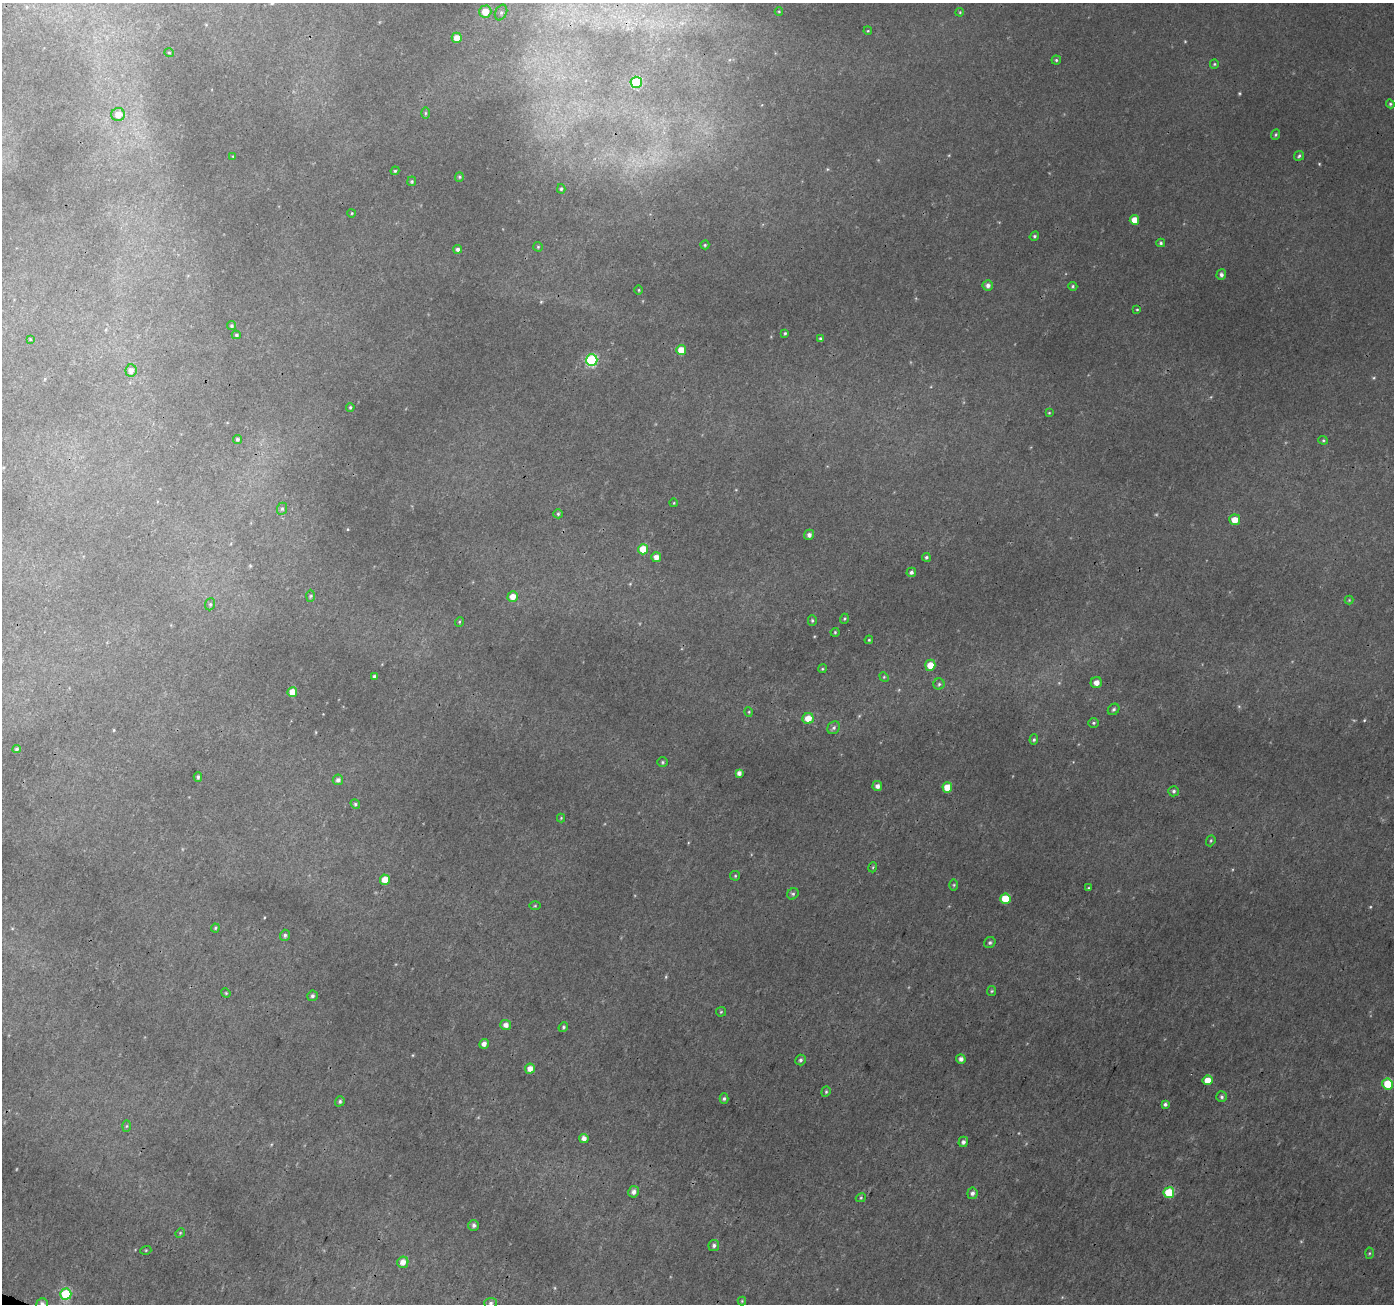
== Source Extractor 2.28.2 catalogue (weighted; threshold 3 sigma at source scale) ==
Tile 7 of 4 x 4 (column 3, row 2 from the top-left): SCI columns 2815-4206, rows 2913-4214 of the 5621 x 5762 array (HDU 1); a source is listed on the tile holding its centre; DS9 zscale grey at full resolution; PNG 1396 x 1306 px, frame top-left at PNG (2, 3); each listed source drawn as its Kron ellipse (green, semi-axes under 4 px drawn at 4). Shown black and unused: <1% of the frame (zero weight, under 3 of 4 exposures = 4% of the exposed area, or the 3 px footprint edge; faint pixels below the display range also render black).
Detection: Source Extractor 2.28.2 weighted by HDU 2 'WHT'; one run over the whole footprint, this tile lists its part. Background 0.0122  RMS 0.0026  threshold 0.0116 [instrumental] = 3 sigma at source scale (4.5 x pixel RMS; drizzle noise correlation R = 1.50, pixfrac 1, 0.0396/0.0396 arcsec/px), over >= 5 px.
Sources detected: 131; all 131 listed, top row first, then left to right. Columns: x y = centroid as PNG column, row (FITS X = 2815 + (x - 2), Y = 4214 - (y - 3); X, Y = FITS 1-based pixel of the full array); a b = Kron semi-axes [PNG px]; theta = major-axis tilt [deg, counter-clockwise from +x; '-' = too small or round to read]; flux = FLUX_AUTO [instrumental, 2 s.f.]
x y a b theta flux
779 11 4 3 - 0.2
485 12 6 6 - 4
960 12 4 3 - 0.22
501 13 8 5 64 0.82
868 31 4 3 - 0.21
457 38 5 5 - 2.7
169 53 4 3 - 0.19
1056 60 4 4 - 0.35
1214 64 5 4 - 0.32
636 82 5 5 - 14
1390 104 4 4 - 0.32
425 113 6 4 90 0.26
118 115 7 6 - 2.5
1275 135 5 3 - 0.3
233 156 4 2 - 0.17
1299 156 5 4 - 0.39
395 171 4 4 - 0.29
459 177 5 4 - 0.32
412 181 4 4 - 0.3
561 189 5 4 - 0.35
352 213 4 3 - 0.19
1134 220 5 5 - 2.5
1034 236 5 4 - 0.4
1161 243 4 4 - 0.38
705 245 4 4 - 0.33
538 247 5 5 - 0.32
458 249 4 4 - 0.67
1221 275 5 5 - 0.69
988 285 5 5 - 0.9
1073 286 5 4 - 0.33
639 290 5 3 - 0.23
1137 309 4 3 - 0.24
231 326 4 4 - 0.35
785 333 3 3 - 0.3
236 335 4 4 - 0.4
30 339 4 3 - 0.21
821 339 3 3 - 0.41
681 350 5 5 - 3.1
592 360 6 6 - 24
131 370 6 5 - 1.2
350 407 4 3 - 0.32
1049 413 4 4 - 0.23
237 439 4 4 - 0.5
1323 440 5 4 - 0.31
674 503 4 3 - 0.19
282 509 6 5 - 0.41
558 514 4 4 - 0.37
1235 520 5 5 - 3
809 535 5 5 - 0.83
643 549 5 5 - 4.8
656 557 5 5 - 1.7
926 557 4 4 - 0.44
911 572 5 4 - 0.56
310 596 6 4 88 0.37
513 597 5 5 - 2.2
1349 600 4 4 - 0.23
210 604 6 5 - 0.43
844 619 5 3 - 0.25
812 620 5 4 - 0.35
459 622 5 3 - 0.24
835 632 4 4 - 0.3
869 640 4 3 - 0.26
930 665 5 5 - 3.2
822 669 4 3 - 0.25
374 676 4 4 - 0.4
884 677 5 4 - 0.28
1096 683 5 5 - 1.6
939 684 5 5 - 0.47
292 692 5 5 - 3.2
1114 709 6 5 - 0.52
749 712 5 3 - 0.23
808 719 5 5 - 3.2
1093 723 5 4 - 0.37
834 728 7 5 48 0.62
1034 740 5 4 - 0.4
17 749 4 3 - 0.41
663 762 5 4 - 0.37
739 773 4 4 - 0.94
198 777 5 4 - 0.46
338 780 5 5 - 0.78
877 786 5 5 - 1.1
947 787 5 5 - 3.9
1174 791 5 5 - 0.51
355 804 5 4 - 0.37
561 818 4 4 - 0.23
1211 841 6 4 70 0.34
873 867 5 3 - 0.26
735 876 5 4 - 0.33
385 880 5 5 - 3.1
954 885 6 4 90 0.31
1088 888 4 3 - 0.24
793 894 6 5 - 0.49
1005 899 5 5 - 5.6
535 906 6 4 1 0.27
215 928 4 4 - 0.28
285 935 5 5 - 0.49
990 942 6 5 - 0.53
992 991 5 4 - 0.3
226 993 5 4 - 0.26
312 996 5 5 - 0.54
721 1012 5 4 - 0.29
506 1025 5 5 - 1.3
563 1027 5 4 - 0.39
484 1044 5 4 - 1.3
961 1059 5 4 - 0.93
800 1060 5 5 - 0.52
530 1069 5 5 - 1.8
1207 1080 5 5 - 2.9
1388 1084 5 5 - 7
826 1092 5 4 - 0.34
1222 1097 5 5 - 0.55
724 1099 5 4 - 0.52
340 1101 5 4 - 0.49
1165 1104 4 4 - 0.54
127 1126 6 4 88 0.3
584 1138 5 4 - 1.3
963 1142 5 4 - 0.78
633 1192 6 5 - 1.1
972 1193 6 5 - 0.84
1169 1193 5 5 - 9
861 1198 5 4 - 0.28
474 1225 5 5 - 0.68
180 1233 5 4 - 0.28
714 1245 5 5 - 0.67
146 1250 5 3 - 0.25
1369 1253 5 3 - 0.27
403 1262 6 5 - 1.9
66 1294 5 5 - 16
742 1301 4 4 - 0.25
491 1303 6 5 - 0.56
42 1304 6 5 - 0.77
Overlapping masked pixels (flux is a lower limit): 1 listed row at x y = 42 1304
Isophote crosses this tile's border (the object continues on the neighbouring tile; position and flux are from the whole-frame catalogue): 1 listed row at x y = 42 1304